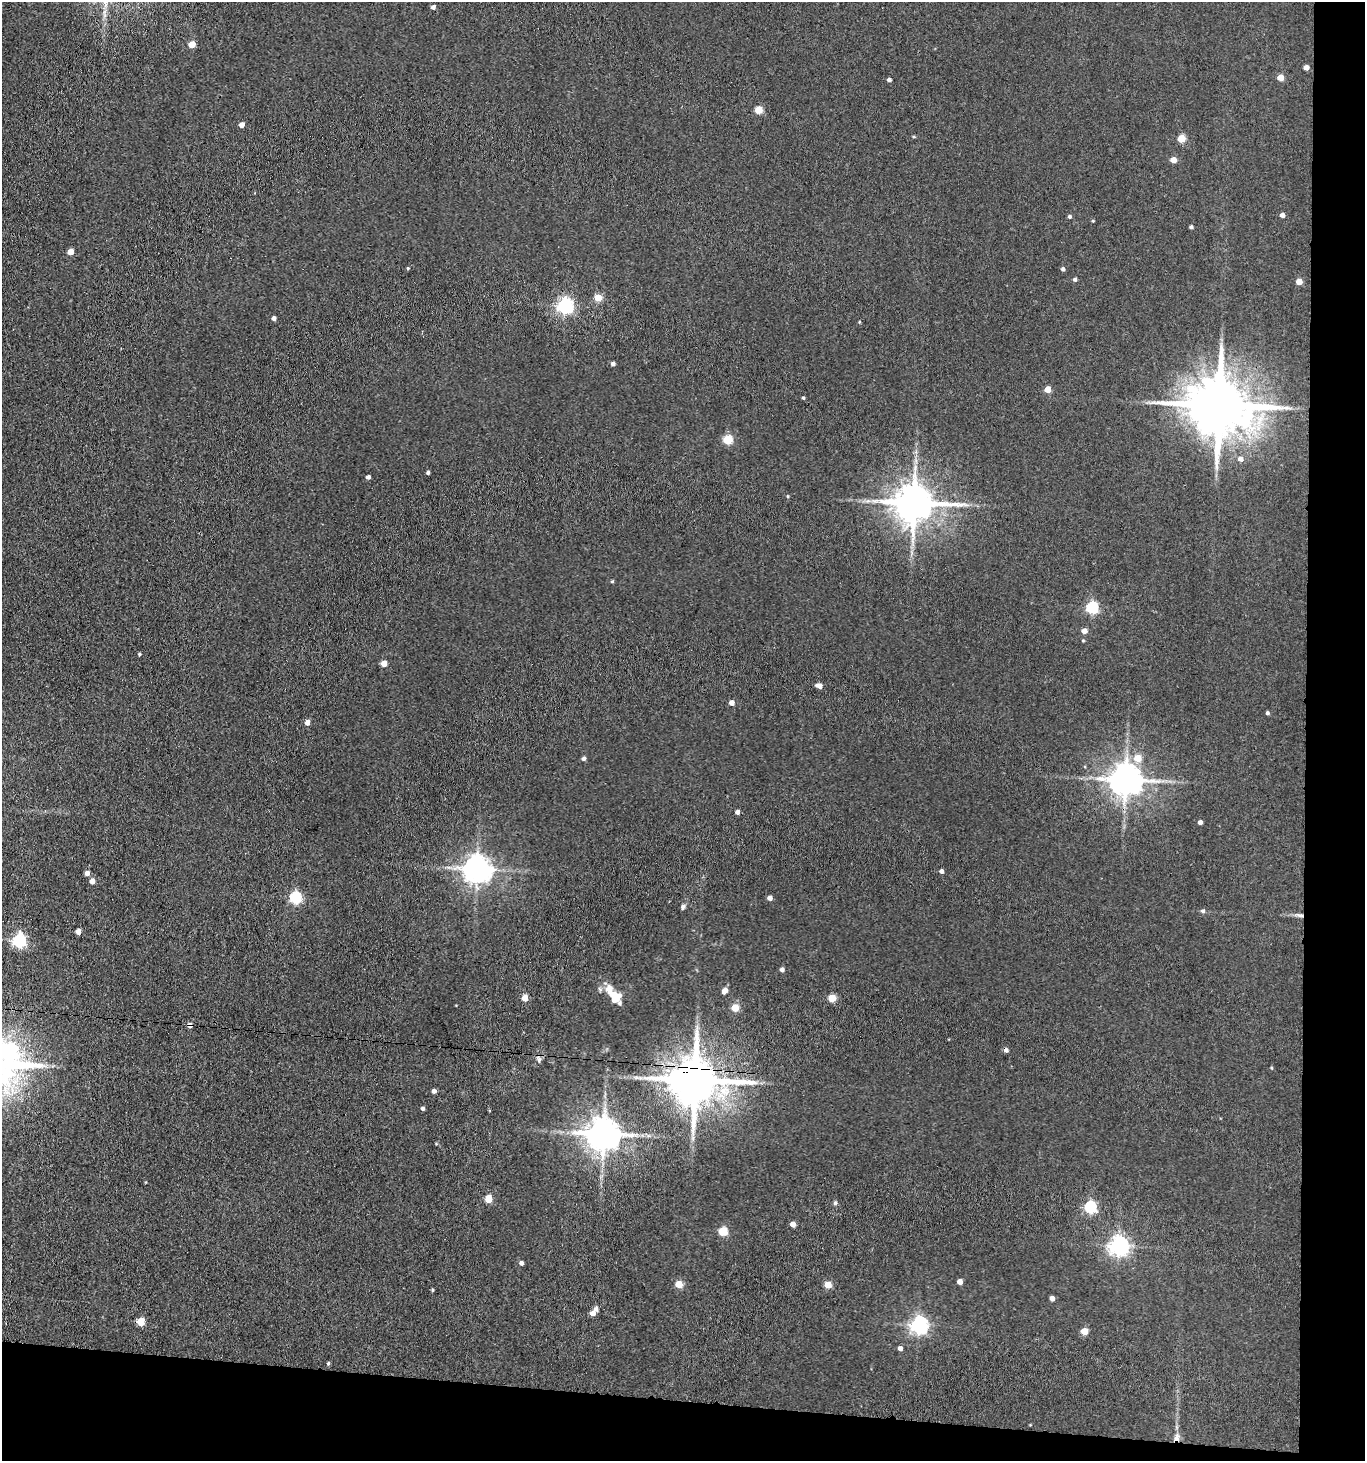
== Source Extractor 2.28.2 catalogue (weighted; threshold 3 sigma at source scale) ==
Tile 9 of 3 x 3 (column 3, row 3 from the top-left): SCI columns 2946-4308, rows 6-1464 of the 4470 x 4389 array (HDU 1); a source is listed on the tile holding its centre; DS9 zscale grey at full resolution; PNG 1367 x 1463 px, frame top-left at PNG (2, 2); no overlay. Shown black and unused: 8% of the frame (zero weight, under 3 of 4 exposures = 5% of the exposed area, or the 3 px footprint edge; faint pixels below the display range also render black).
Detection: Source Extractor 2.28.2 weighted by HDU 2 'WHT'; one run over the whole footprint, this tile lists its part. Background 0.0681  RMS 0.0066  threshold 0.0295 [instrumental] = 3 sigma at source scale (4.5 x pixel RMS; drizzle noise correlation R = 1.50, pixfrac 1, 0.05/0.05 arcsec/px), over >= 5 px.
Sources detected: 97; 1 cosmic-ray / hot-pixel residue — not listed; the other 96 listed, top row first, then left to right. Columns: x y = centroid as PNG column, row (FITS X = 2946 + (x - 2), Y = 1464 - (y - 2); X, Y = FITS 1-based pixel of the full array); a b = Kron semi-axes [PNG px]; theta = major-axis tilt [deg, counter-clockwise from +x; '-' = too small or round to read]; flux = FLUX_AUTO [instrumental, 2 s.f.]
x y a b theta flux
433 7 4 4 - 2.2
192 44 5 4 - 11
1306 67 4 4 - 4.4
1281 77 4 4 - 10
889 80 4 4 - 2.1
759 110 5 5 - 18
241 125 4 4 - 4.1
914 137 4 3 - 0.72
1181 139 5 4 - 20
1173 160 4 4 - 7.7
1282 215 4 4 - 3.4
1069 216 4 4 - 1.2
1093 221 4 3 - 0.62
1191 227 3 3 - 1.4
71 252 5 4 - 7.4
408 268 3 3 - 1.6
1063 269 4 4 - 1.6
1075 279 4 4 - 1.4
1299 282 4 4 - 9.2
598 298 5 4 - 16
565 306 6 6 - 190
274 318 4 4 - 2.3
859 322 4 3 - 0.58
613 364 4 4 - 1.9
1048 389 4 4 - 9
803 398 3 3 - 0.96
1220 405 18 15 -7 5200
1286 408 7 4 18 1.6
728 440 5 5 - 27
1240 459 5 5 - 3.3
428 473 3 3 - 1.3
368 477 4 4 - 2.4
788 496 5 3 - 0.64
914 503 11 10 - 2100
612 581 4 4 - 0.8
1092 607 5 5 - 81
1084 631 4 4 - 4.8
1083 641 4 3 - 0.6
139 654 4 4 - 0.81
384 663 5 4 - 7.3
819 686 5 4 - 5.2
731 703 4 4 - 4.3
1267 713 4 3 - 1.3
307 722 5 4 - 4.7
584 758 4 4 - 1.8
1137 758 5 5 - 13
1126 780 9 9 - 1300
737 812 4 4 - 2.3
1200 822 4 4 - 2.5
477 869 8 8 - 820
941 871 4 4 - 2.2
87 873 4 4 - 3.5
92 881 5 4 - 4.6
295 898 6 5 - 74
770 898 5 4 - 3
683 907 7 5 76 1.5
1203 911 5 5 - 1.4
1300 915 12 4 -10 2.5
78 931 4 4 - 5
19 941 6 5 - 110
782 970 4 4 - 2.4
724 991 7 5 51 3.2
614 996 22 11 -52 15
525 998 5 4 - 10
832 998 5 5 - 17
735 1008 5 5 - 16
190 1025 5 4 - 2.8
9 1052 11 8 -43 160
539 1060 9 5 -82 1.9
1272 1068 5 3 - 0.56
636 1077 7 4 0 1.6
695 1080 14 13 - 3400
434 1091 4 4 - 2.6
423 1108 4 3 - 1.4
604 1134 10 9 - 1500
693 1139 9 4 -90 1.7
488 1199 5 5 - 16
835 1203 5 4 - 1.5
1090 1207 6 5 - 85
793 1224 4 4 - 5.2
723 1231 5 5 - 30
1119 1246 7 6 - 360
521 1263 4 4 - 2
960 1282 4 4 - 4.7
679 1284 5 5 - 15
828 1285 5 4 - 13
432 1290 4 3 - 0.73
1052 1298 4 4 - 3.3
596 1309 5 5 - 2.6
593 1313 4 4 - 4.9
141 1322 5 5 - 17
919 1325 6 6 - 240
1084 1331 5 5 - 12
900 1348 4 4 - 2.4
328 1363 4 3 - 0.98
1176 1438 9 7 46 3.1
Overlapping masked pixels (flux is a lower limit): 5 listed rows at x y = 1220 405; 1300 915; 190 1025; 695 1080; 1176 1438
Isophote crosses this tile's border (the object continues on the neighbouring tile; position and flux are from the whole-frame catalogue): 1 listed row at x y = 9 1052